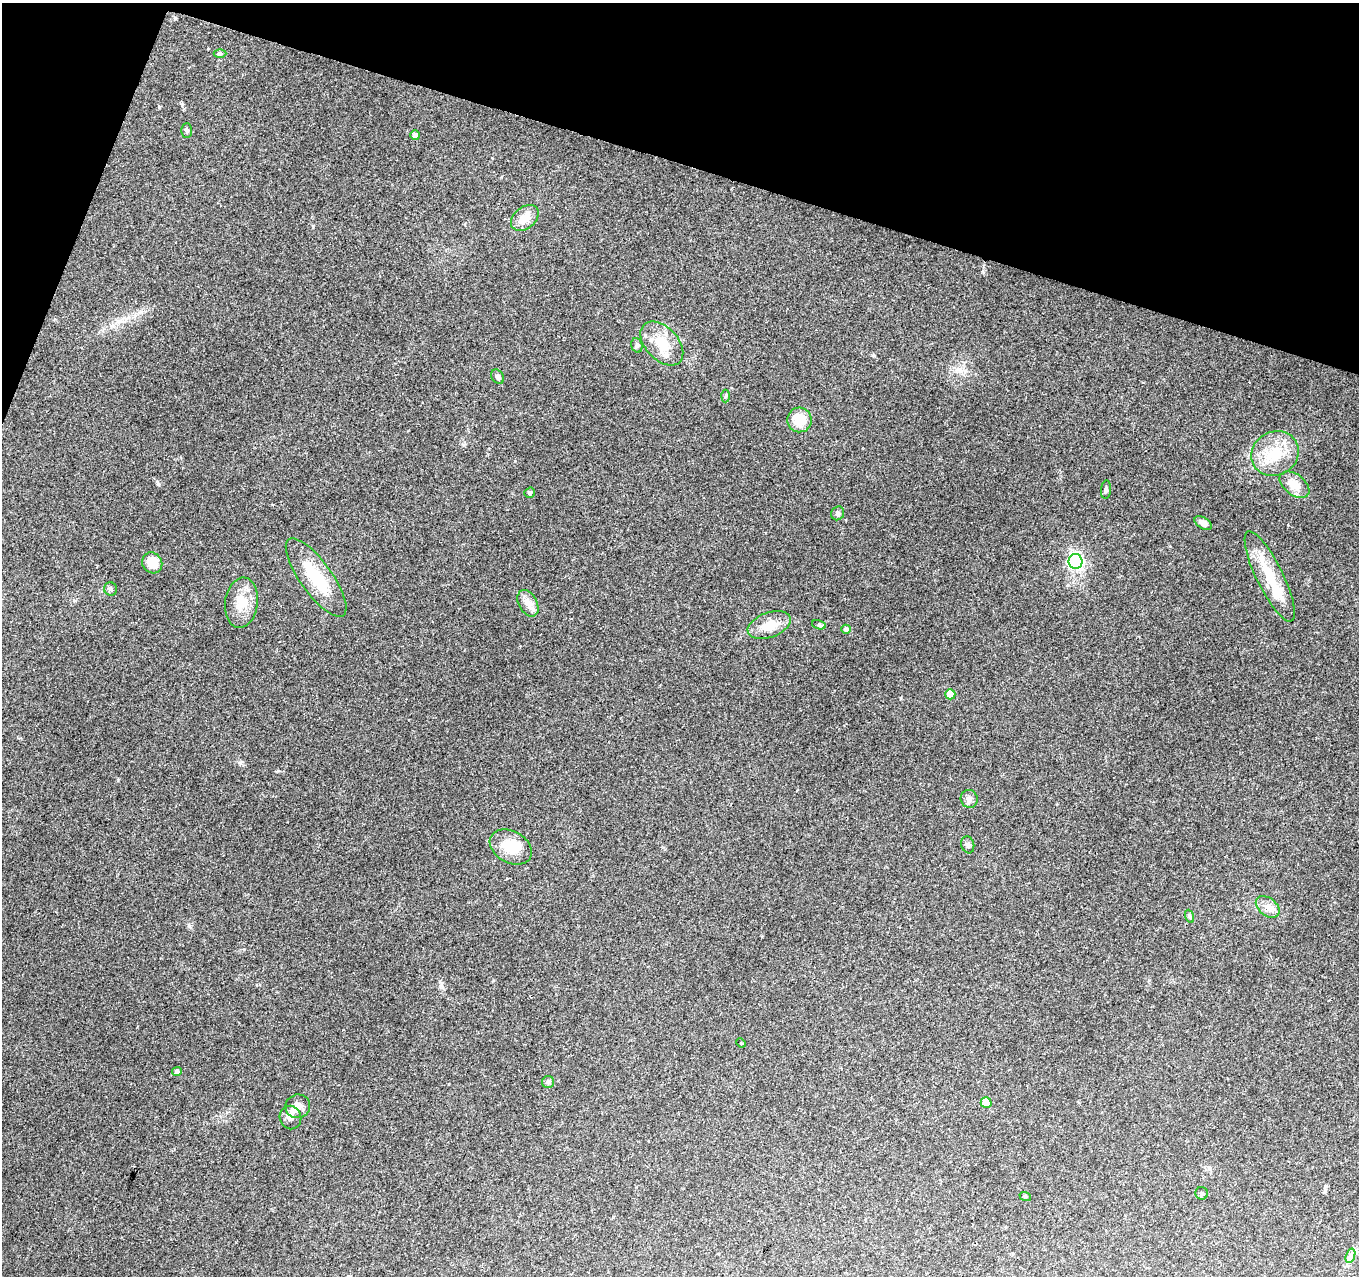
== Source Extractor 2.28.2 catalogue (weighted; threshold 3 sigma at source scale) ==
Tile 2 of 4 x 4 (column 2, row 1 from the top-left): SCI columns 1359-2715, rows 4035-5308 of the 5436 x 5585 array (HDU 1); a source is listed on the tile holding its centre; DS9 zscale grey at full resolution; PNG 1361 x 1278 px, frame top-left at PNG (2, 3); each listed source drawn as its Kron ellipse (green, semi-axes under 4 px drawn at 4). Shown black and unused: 15% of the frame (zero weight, under 2 of 3 exposures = <1% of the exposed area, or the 3 px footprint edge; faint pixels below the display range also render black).
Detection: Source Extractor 2.28.2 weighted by HDU 2 'WHT'; one run over the whole footprint, this tile lists its part. Background 0.198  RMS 0.0088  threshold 0.0398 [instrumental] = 3 sigma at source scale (4.5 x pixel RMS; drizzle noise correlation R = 1.50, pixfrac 1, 0.0396/0.0396 arcsec/px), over >= 5 px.
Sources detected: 44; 3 inside a brighter object's white glare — neither listed nor drawn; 1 inside a brighter listed object's ellipse — not listed separately; the other 40 listed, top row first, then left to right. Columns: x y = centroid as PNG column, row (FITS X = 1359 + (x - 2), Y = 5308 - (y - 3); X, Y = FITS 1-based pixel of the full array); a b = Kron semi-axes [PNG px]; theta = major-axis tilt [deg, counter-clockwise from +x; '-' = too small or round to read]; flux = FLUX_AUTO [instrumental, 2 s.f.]
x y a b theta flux
220 54 6 4 -1 1.4
187 130 7 5 -89 1.7
415 135 5 5 - 3
525 218 15 10 39 10
662 344 26 16 -47 22
637 345 7 5 -71 1.8
497 377 8 5 -58 2.1
726 396 6 4 87 1.2
799 420 12 12 - 17
1275 454 24 22 31 28
1294 485 17 10 -37 12
1106 490 9 5 84 2
529 493 5 5 - 1.6
838 513 7 6 - 1.9
1203 523 9 5 -32 4.8
1076 561 7 7 - 170
152 563 11 9 -55 14
1270 576 50 13 -64 32
316 578 47 16 -54 40
111 589 7 6 - 2.2
241 603 25 16 83 18
528 603 14 9 -61 6.5
769 625 22 12 19 16
819 625 7 4 -15 1.6
846 629 5 4 - 2.8
950 694 5 5 - 14
969 799 9 8 - 3.6
968 845 8 6 -74 2.3
511 847 22 16 -29 21
1268 907 13 9 -39 6.3
1189 916 7 4 -71 1.5
741 1043 5 3 - 0.96
177 1071 5 4 - 3
548 1082 6 6 - 1.7
986 1103 5 5 - 18
298 1106 12 11 - 5.8
290 1118 12 10 -71 4.8
1202 1193 6 6 - 1.6
1025 1196 6 4 -18 0.97
1350 1256 7 4 72 2.6
Unlisted compact peaks at least as high as the median listed source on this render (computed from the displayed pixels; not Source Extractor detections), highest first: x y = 189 926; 158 484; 159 107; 118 780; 515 461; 1288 525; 313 226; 240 763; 464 445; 983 272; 874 356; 901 698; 442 987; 244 949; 278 771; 182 106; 141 312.